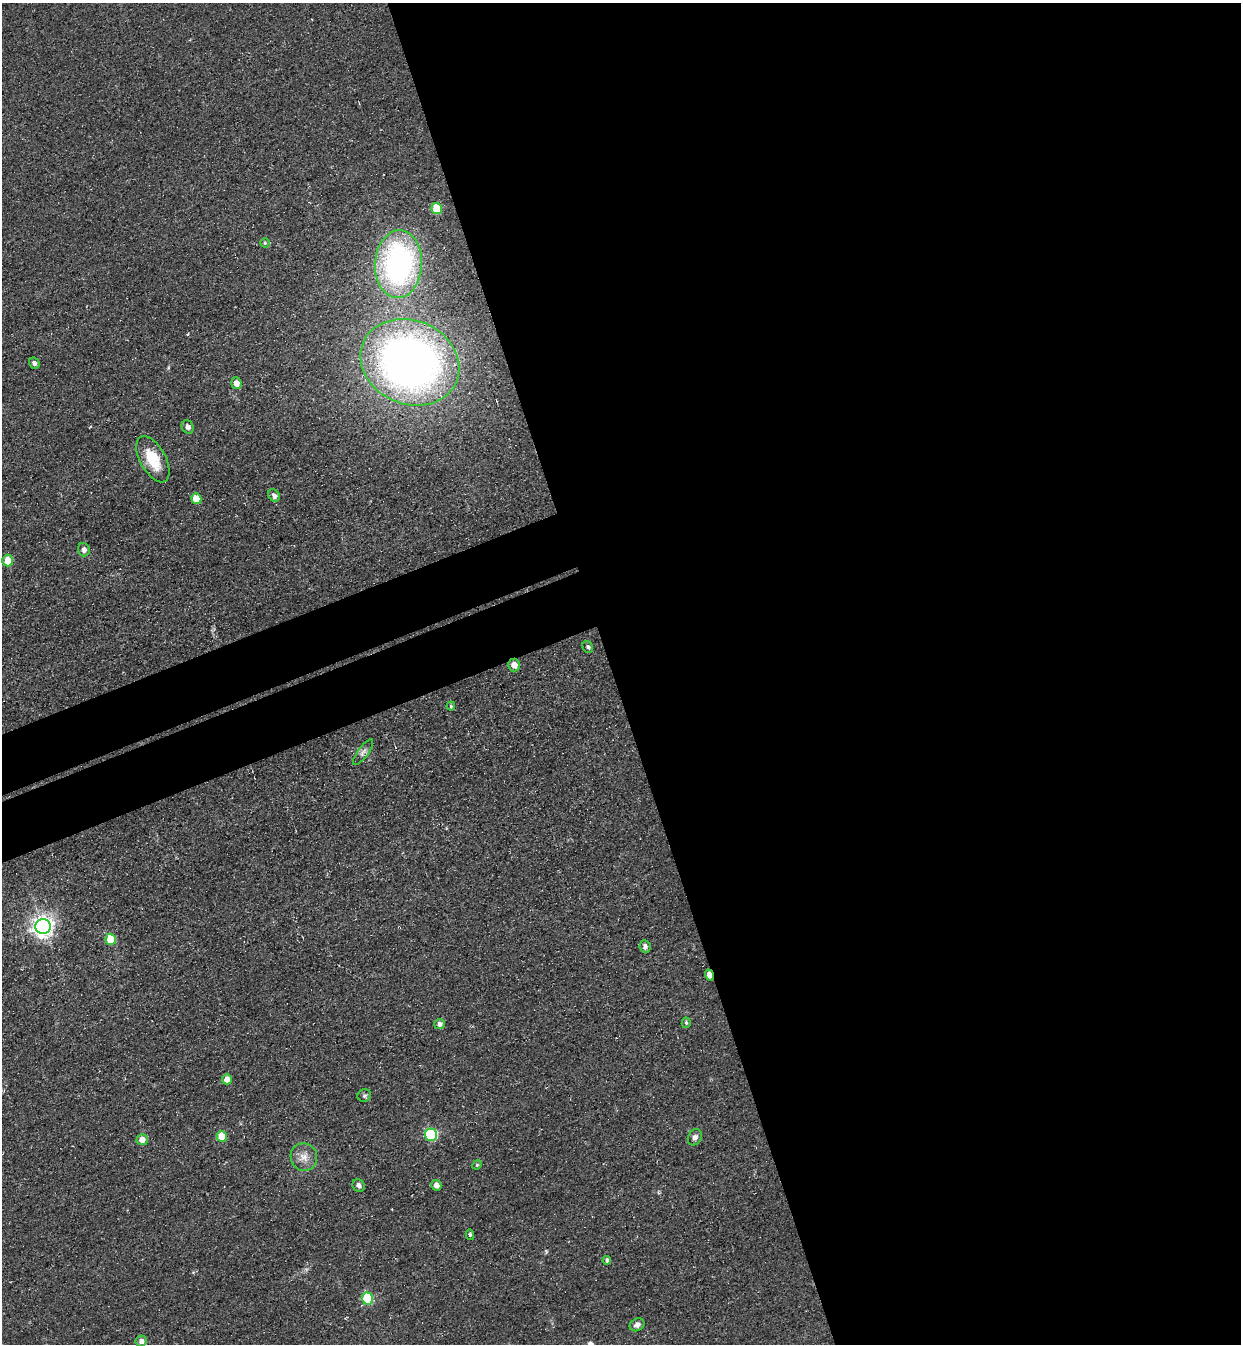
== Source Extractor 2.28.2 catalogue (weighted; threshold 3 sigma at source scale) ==
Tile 8 of 4 x 4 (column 4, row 2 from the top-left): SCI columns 4030-5268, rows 2746-4087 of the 5451 x 5491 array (HDU 1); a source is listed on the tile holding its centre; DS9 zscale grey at full resolution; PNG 1243 x 1346 px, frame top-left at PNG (2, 3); each listed source drawn as its Kron ellipse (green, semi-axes under 4 px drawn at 4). Shown black and unused: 55% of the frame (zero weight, under 3 of 4 exposures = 7% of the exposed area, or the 3 px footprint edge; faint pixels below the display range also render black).
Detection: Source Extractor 2.28.2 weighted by HDU 2 'WHT'; one run over the whole footprint, this tile lists its part. Background 0.0477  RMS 0.017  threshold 0.0769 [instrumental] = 3 sigma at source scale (4.5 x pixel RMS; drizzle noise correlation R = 1.50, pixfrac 1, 0.05/0.05 arcsec/px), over >= 5 px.
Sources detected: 39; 1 inside a brighter object's white glare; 1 cosmic-ray / hot-pixel residue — neither listed nor drawn; the other 37 listed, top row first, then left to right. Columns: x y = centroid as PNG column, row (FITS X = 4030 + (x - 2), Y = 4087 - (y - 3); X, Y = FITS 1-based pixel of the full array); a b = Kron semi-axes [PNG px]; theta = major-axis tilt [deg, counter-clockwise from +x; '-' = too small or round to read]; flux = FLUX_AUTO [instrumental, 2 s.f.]
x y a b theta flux
437 209 6 5 - 62
265 243 4 4 - 2.6
398 264 34 23 87 420
410 362 51 42 -23 1000
34 363 6 5 - 5
236 383 5 5 - 12
188 427 7 5 -60 5.7
153 459 25 12 -61 51
274 495 6 5 - 6.6
196 499 5 5 - 34
84 550 6 6 - 6.6
8 560 6 5 - 30
588 647 6 5 - 3.5
514 665 6 6 - 12
451 706 4 4 - 2.6
363 752 15 5 54 7.2
43 927 7 7 - 1100
111 939 5 5 - 56
645 946 6 5 - 6.3
709 975 5 4 - 17
686 1023 5 4 - 2.6
440 1024 5 5 - 7.1
227 1079 5 5 - 15
364 1095 7 6 - 3.8
431 1135 6 6 - 140
222 1136 5 5 - 30
695 1137 8 6 59 6.2
142 1140 5 5 - 14
304 1157 14 13 - 17
477 1165 5 4 - 2.3
436 1185 5 5 - 12
359 1186 7 6 - 6.7
470 1235 5 4 - 2.8
607 1260 4 4 - 4
367 1298 6 5 - 88
637 1325 8 6 28 7
141 1341 6 5 - 7.3
Overlapping masked pixels (flux is a lower limit): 1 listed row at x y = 709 975